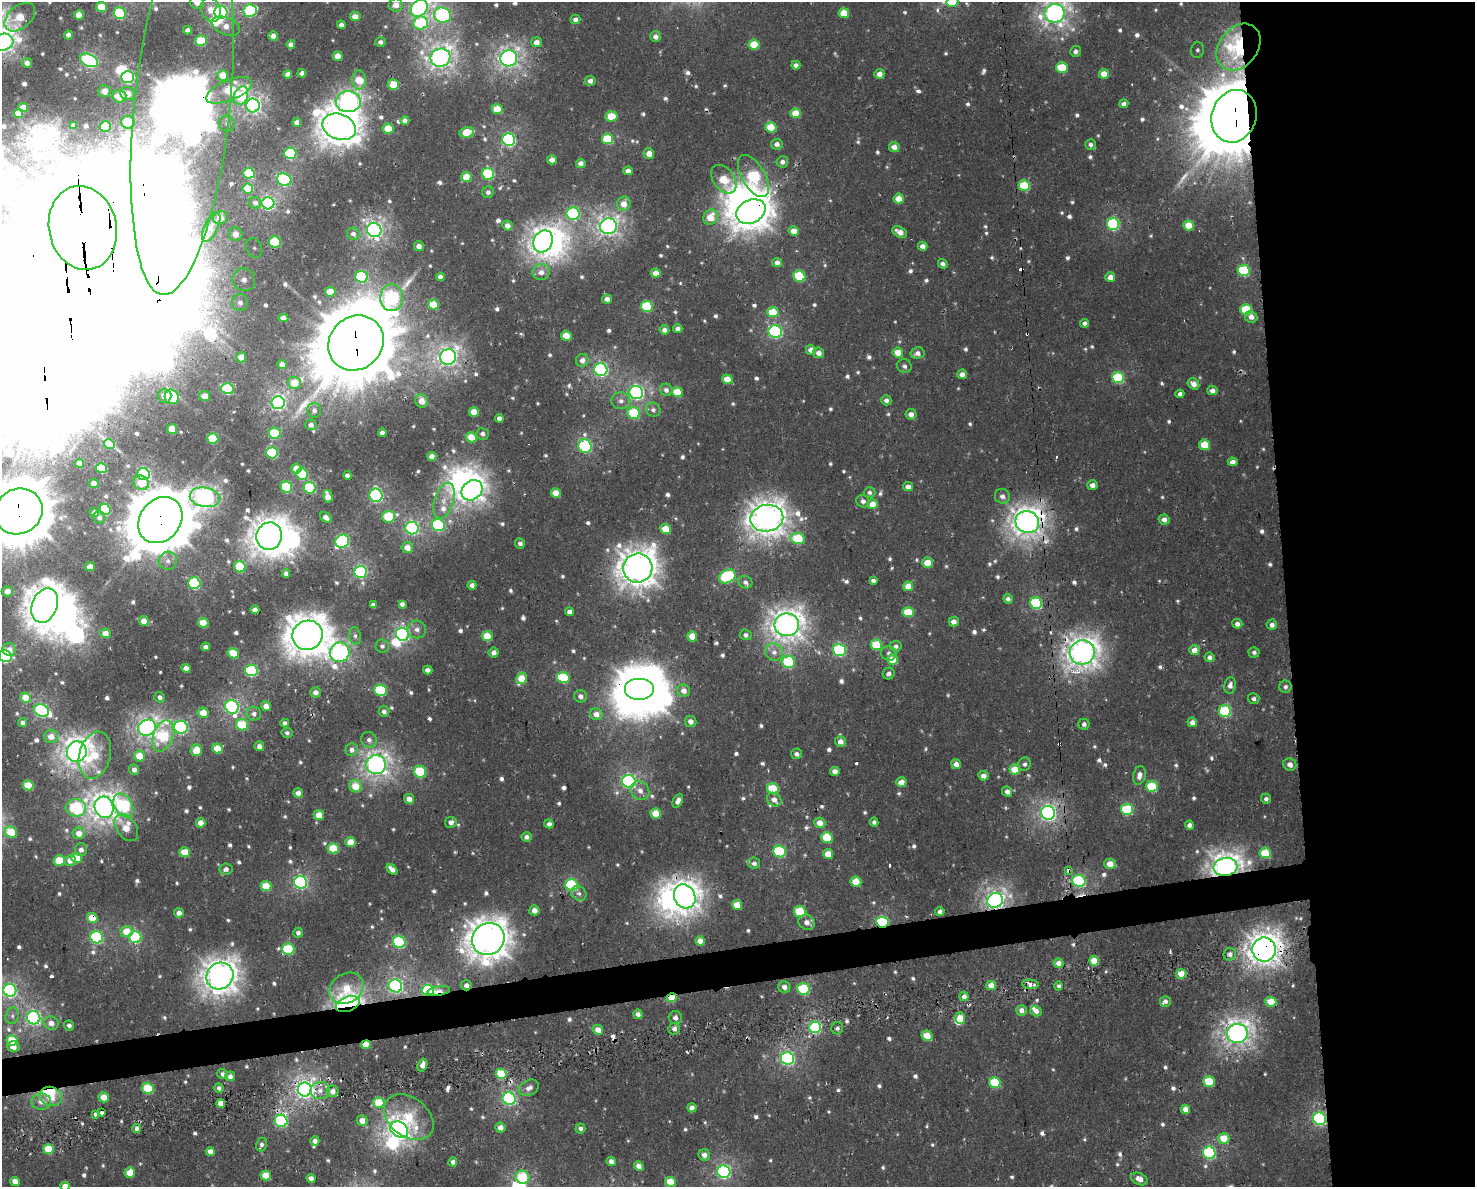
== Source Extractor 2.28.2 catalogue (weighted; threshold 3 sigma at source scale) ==
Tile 6 of 3 x 4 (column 3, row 2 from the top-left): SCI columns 2966-4438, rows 2427-3611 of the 4503 x 4796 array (HDU 1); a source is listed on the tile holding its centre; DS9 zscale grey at full resolution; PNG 1477 x 1189 px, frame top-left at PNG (2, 2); each listed source drawn as its Kron ellipse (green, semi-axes under 4 px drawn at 4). Shown black and unused: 16% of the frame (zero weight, under 2 of 3 exposures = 2% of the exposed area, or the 3 px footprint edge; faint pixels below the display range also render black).
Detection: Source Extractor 2.28.2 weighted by HDU 2 'WHT'; one run over the whole footprint, this tile lists its part. Background 0.00454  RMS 0.004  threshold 0.0182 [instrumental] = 3 sigma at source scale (4.5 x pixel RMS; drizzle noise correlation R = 1.50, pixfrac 1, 0.0396/0.0396 arcsec/px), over >= 5 px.
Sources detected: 889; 18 too faint to see at this stretch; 33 inside a brighter object's white glare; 10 cosmic-ray / hot-pixel residue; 2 long thin detections or spike segments (spike, bleed or trail) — neither listed nor drawn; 5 inside a brighter listed object's ellipse — not listed separately; of the other 821, all 500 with FLUX_AUTO >= 1.43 (the completeness limit of this list) listed and drawn (321 fainter detections not listed), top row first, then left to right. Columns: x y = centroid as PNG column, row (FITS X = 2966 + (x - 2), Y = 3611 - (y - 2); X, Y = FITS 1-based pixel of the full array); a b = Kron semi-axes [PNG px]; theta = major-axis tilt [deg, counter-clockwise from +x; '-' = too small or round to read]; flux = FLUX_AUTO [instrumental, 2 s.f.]
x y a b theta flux
952 2 6 5 - 5.3
197 3 7 6 - 3.5
396 5 7 6 - 4.4
101 7 5 5 - 13
419 8 9 7 47 140
211 10 12 9 -69 7.7
250 11 6 6 - 54
221 12 6 6 - 63
120 13 6 5 - 39
844 13 5 5 - 10
1055 13 10 9 - 250
79 15 5 5 - 6.1
442 15 8 7 - 78
355 16 5 4 - 3.7
20 17 17 11 40 14
575 19 5 4 - 1.8
421 23 7 6 - 30
341 25 4 4 - 2.1
226 26 15 8 -22 4
187 30 4 4 - 1.7
68 35 4 4 - 2.6
273 36 4 4 - 3.3
655 37 5 5 - 2.5
201 41 6 5 - 19
2 42 11 8 15 240
380 42 5 5 - 1.8
537 42 5 5 - 3.3
291 44 4 4 - 2.5
754 45 5 5 - 14
1238 47 25 19 52 96
1197 50 8 6 78 1.6
1075 51 5 5 - 1.5
338 56 5 5 - 5
440 58 10 9 - 280
509 58 8 8 - 210
89 60 9 6 -23 88
27 63 5 5 - 3.1
796 65 4 4 - 2
1062 68 6 5 - 17
302 73 4 4 - 2.5
288 74 4 4 - 3.1
879 74 5 5 - 3.5
1104 74 5 5 - 6.4
223 75 5 5 - 9.1
128 77 6 6 - 56
359 80 10 7 -90 12
590 81 5 5 - 2.1
393 84 5 5 - 12
229 90 24 10 22 16
104 91 6 6 - 5.4
128 94 7 6 - 5.7
119 96 7 6 - 11
241 96 9 7 70 28
348 102 12 10 1 190
1124 104 5 4 - 2
182 105 190 48 84 3400
253 105 7 7 - 160
23 108 5 4 - 6.6
497 109 5 5 - 11
19 113 5 4 - 6.1
796 113 5 5 - 8.9
611 116 6 5 - 12
1234 116 27 22 71 4600
405 121 4 4 - 2.6
128 122 6 6 - 17
297 122 4 4 - 3
227 124 8 7 - 1.8
73 125 4 4 - 1.6
105 126 5 5 - 19
339 127 17 12 -21 690
771 127 5 5 - 12
388 129 5 5 - 11
467 132 7 5 10 10
608 139 6 5 - 22
509 140 6 6 - 78
777 144 6 5 - 2.4
1091 144 5 5 - 1.5
894 147 5 5 - 4
290 153 6 5 - 45
649 154 5 5 - 4.8
552 160 5 4 - 3.4
782 162 6 5 - 1.9
581 163 5 4 - 2.8
628 171 4 4 - 2.5
249 173 5 5 - 24
488 174 6 6 - 39
753 176 23 11 -60 43
466 177 5 5 - 9.9
724 179 16 10 -53 15
284 180 7 6 - 59
1024 185 6 5 - 22
248 188 5 5 - 9.3
488 192 6 6 - 1.7
898 199 5 5 - 6.2
255 203 6 5 - 1.4
268 203 6 6 - 100
624 204 7 6 - 4.9
751 211 15 11 27 660
573 214 6 6 - 55
710 217 8 7 - 7.6
220 218 7 6 - 4.6
1113 224 6 6 - 56
507 225 5 5 - 3.4
1189 225 5 5 - 9.5
608 226 8 8 - 210
211 227 16 6 65 1.7
83 228 42 34 -77 25000
374 230 7 7 - 180
794 231 5 4 - 4.8
900 232 8 5 -29 4.1
236 234 7 6 - 5
353 234 6 6 - 1.7
543 241 11 9 65 290
275 242 6 5 - 27
419 246 5 5 - 3
923 246 5 4 - 2.6
254 248 10 7 -69 2.4
777 262 5 4 - 2.7
943 264 5 4 - 1.9
1244 270 6 5 - 34
541 272 9 8 - 3.4
656 273 5 4 - 5
799 276 6 5 - 25
362 277 6 6 - 46
440 277 4 4 - 2.1
1110 277 5 5 - 4.1
244 280 11 11 - 5.7
330 292 5 4 - 8.2
392 298 13 11 89 98
607 299 5 4 - 2.8
240 303 8 8 - 2.5
433 304 5 5 - 10
647 306 6 5 - 30
1246 310 6 5 - 22
773 312 5 5 - 12
1251 317 6 5 - 2.7
283 318 5 4 - 4.4
1084 323 4 4 - 1.9
678 329 4 4 - 2.1
664 330 5 4 - 2.3
775 332 7 6 - 79
566 336 5 5 - 7.9
356 343 29 26 43 6300
811 350 5 5 - 4
819 353 6 5 - 2.9
898 353 5 5 - 7
917 353 7 6 - 2.2
241 357 5 5 - 6
448 357 8 7 - 190
582 360 6 6 - 2.6
282 364 4 4 - 2.8
904 366 7 6 - 1.7
601 370 6 6 - 91
962 374 5 5 - 3
1118 377 6 5 - 38
727 379 5 4 - 7.2
294 383 6 6 - 8
1193 384 6 5 - 3.4
227 389 6 5 - 41
666 390 6 6 - 2
1212 391 5 4 - 2.8
636 392 7 6 - 100
677 392 5 5 - 14
1180 394 4 4 - 1.8
165 396 7 6 - 4.6
205 396 5 5 - 6.4
172 397 7 7 - 30
886 400 5 5 - 1.9
421 401 7 6 - 5
621 401 9 8 - 2.6
278 403 6 6 - 130
314 410 7 7 - 1.8
653 410 7 7 - 1.6
474 412 5 5 - 6.2
634 413 6 6 - 23
911 414 5 5 - 3
499 418 4 4 - 2.1
311 425 6 5 - 2
172 429 5 5 - 8.4
275 433 6 5 - 20
382 433 4 4 - 1.9
482 434 6 6 - 1.7
471 437 5 5 - 8.7
213 439 5 5 - 25
109 444 5 4 - 10
1204 445 5 5 - 10
585 446 7 6 - 70
272 453 6 5 - 34
432 456 4 4 - 3.4
1233 462 5 4 - 3.1
79 463 4 4 - 2.9
101 468 5 5 - 20
296 468 5 5 - 6.3
143 474 6 6 - 82
302 474 6 5 - 24
347 475 4 4 - 2
141 483 8 7 - 7
94 484 4 4 - 4.9
1092 485 5 5 - 2.4
286 487 6 5 - 28
908 487 5 4 - 3.1
310 488 6 5 - 42
472 490 11 9 41 260
869 492 6 5 - 1.5
556 493 5 4 - 8.6
376 495 7 6 - 83
328 496 6 4 -75 5.7
1002 496 8 7 - 2.2
205 497 15 9 -10 190
444 501 18 9 72 6.1
863 501 7 6 - 2
873 504 5 5 - 6.8
105 509 6 5 - 29
19 511 24 22 30 3800
94 513 5 4 - 1.6
99 517 6 6 - 1.9
326 517 6 4 -37 2.5
389 517 7 5 7 24
767 518 16 13 10 560
160 520 25 20 51 2700
1164 520 5 5 - 2.9
1027 522 12 11 - 430
438 525 6 6 - 45
412 528 6 6 - 88
665 529 5 5 - 11
269 536 14 12 68 610
798 538 7 5 -8 22
342 541 7 6 - 73
520 543 5 5 - 1.5
407 548 5 5 - 5.4
168 561 9 9 - 2.6
928 563 5 5 - 8.2
90 566 5 4 - 3.7
240 567 6 5 - 23
638 568 15 14 - 640
360 572 6 6 - 77
286 573 4 4 - 1.9
727 576 9 6 29 50
873 580 4 4 - 1.6
745 582 7 6 - 1.9
194 583 6 6 - 46
472 585 4 4 - 1.7
908 586 5 4 - 6.8
7 591 5 5 - 3.9
1008 599 5 5 - 1.7
1036 603 6 5 - 43
402 604 4 4 - 1.7
45 605 18 12 69 620
373 605 4 4 - 1.5
255 610 4 4 - 3.3
570 612 4 4 - 2.8
908 612 5 5 - 16
144 621 5 5 - 4.8
954 621 5 5 - 3
203 623 5 5 - 9.8
1237 624 5 5 - 2.4
787 625 12 11 - 450
1272 625 5 5 - 2.4
417 629 9 9 - 2.6
105 633 5 4 - 4.9
402 634 7 6 - 110
307 635 15 14 - 830
746 635 6 5 - 1.5
355 636 9 6 -83 1.5
487 636 5 5 - 11
692 636 5 5 - 8.3
876 645 6 5 - 19
382 646 7 6 - 1.6
896 646 6 5 - 1.7
206 647 4 4 - 2.1
9 650 7 6 - 4.3
839 650 6 6 - 62
1194 650 5 5 - 5
340 652 10 9 - 160
494 652 5 5 - 2.7
774 652 9 8 - 3.1
1082 652 13 12 - 430
1254 652 5 5 - 1.7
233 653 6 5 - 11
889 653 7 7 - 1.8
5 656 6 6 - 50
1209 657 5 5 - 2
893 660 5 5 - 11
789 662 6 6 - 35
186 668 4 4 - 3.1
251 670 6 5 - 51
428 670 5 4 - 2.3
889 673 6 5 - 1.7
563 677 6 5 - 30
521 678 6 5 - 11
1230 685 8 6 80 2.5
1285 687 6 6 - 1.5
639 689 15 11 0 820
381 690 6 5 - 32
684 691 6 6 - 3.2
315 692 5 5 - 2.4
581 696 6 6 - 2.1
25 697 5 5 - 9.4
160 697 5 5 - 1.7
1254 699 5 5 - 1.6
266 706 5 5 - 3.5
232 707 7 6 - 99
41 710 7 6 - 86
384 711 5 5 - 1.7
1225 711 6 6 - 39
203 713 5 5 - 6.2
254 714 7 7 - 2
596 714 6 6 - 3.8
690 721 6 5 - 2.6
1192 722 5 4 - 3
22 723 4 4 - 1.5
285 723 4 4 - 1.6
1084 724 5 5 - 1.6
242 725 6 5 - 20
181 727 7 6 - 69
147 728 9 8 - 210
287 733 5 5 - 1.4
51 736 7 6 - 4.4
163 736 16 10 73 27
369 740 8 7 - 1.9
841 742 5 5 - 3.8
259 746 5 5 - 2.8
217 748 5 5 - 9.5
196 750 6 5 - 10
352 750 6 6 - 2.3
77 752 10 10 - 400
796 754 5 5 - 1.7
95 755 24 15 75 16
139 756 5 5 - 9.2
956 764 5 4 - 3.3
1025 764 7 6 - 1.5
1290 764 6 6 - 2.9
376 765 10 9 - 250
1015 769 5 5 - 8.8
134 770 5 5 - 2.2
835 771 5 4 - 3.2
420 772 6 6 - 29
1139 775 9 6 77 2.9
983 776 5 5 - 3.1
629 781 7 6 - 98
901 782 5 5 - 5.3
28 785 5 5 - 12
355 786 6 6 - 8.2
1152 786 6 5 - 24
773 789 6 5 - 22
640 791 10 8 -46 3.2
1007 792 5 5 - 2.5
298 793 5 5 - 3
409 799 5 5 - 3.6
1266 799 5 5 - 1.5
774 800 8 6 -38 3.2
678 801 7 4 63 2.4
123 805 13 9 -59 41
104 807 11 9 -67 350
76 808 10 8 -6 58
1127 809 6 5 - 32
656 813 5 5 - 9.2
1048 813 7 7 - 160
319 815 5 5 - 6
451 822 6 5 - 2.3
874 822 4 4 - 1.5
201 823 5 4 - 4.7
820 823 6 5 - 4.9
549 824 4 4 - 1.8
1189 825 4 4 - 2.3
126 828 15 9 -55 9.5
11 832 6 5 - 16
79 833 6 6 - 4.5
527 837 5 4 - 2.2
827 837 6 5 - 18
351 842 5 4 - 8.8
333 848 5 5 - 12
81 850 6 6 - 2
779 851 6 5 - 40
185 852 5 5 - 11
1265 853 5 5 - 17
828 854 5 5 - 6.2
77 858 5 5 - 9.6
70 860 6 5 - 4.2
59 861 5 5 - 14
754 863 6 5 - 1.7
1110 864 6 5 - 5.8
1226 867 12 9 7 370
226 869 6 5 - 1.9
392 869 6 4 -40 3
1068 870 3 3 - 7.6
1079 881 6 6 - 55
301 882 6 6 - 85
856 882 5 5 - 11
572 885 6 6 - 56
266 886 5 5 - 12
579 893 8 6 -33 1.6
685 896 12 10 -63 370
995 900 8 7 - 190
737 905 5 5 - 6.3
534 910 5 5 - 3.7
800 911 6 5 - 22
940 911 5 4 - 2.1
179 913 5 4 - 2.7
92 918 5 5 - 9.4
807 922 8 7 - 2.5
882 922 6 5 - 51
126 931 6 5 - 8.3
298 933 5 4 - 1.6
97 937 6 6 - 60
135 937 6 6 - 48
488 939 17 15 42 770
700 941 5 4 - 4.1
399 942 6 6 - 51
288 949 6 5 - 29
1264 949 12 12 - 490
1230 954 6 6 - 2.2
1094 961 5 5 - 10
1058 963 5 5 - 3.9
1181 974 5 5 - 8.1
220 976 14 13 - 520
1030 984 8 5 -5 2.9
466 985 5 5 - 2.2
991 985 5 4 - 5.2
395 986 7 6 - 130
1059 986 4 4 - 1.6
784 987 6 6 - 2.6
346 988 18 14 31 13
804 989 6 5 - 31
10 990 6 6 - 97
428 990 6 5 - 55
439 991 11 4 8 4.6
964 996 5 4 - 2.6
672 998 5 4 - 9.2
1165 1001 5 5 - 1.9
1271 1002 5 5 - 11
348 1004 12 7 21 200
1021 1010 5 5 - 3.1
1036 1011 6 5 - 2.9
638 1014 5 4 - 2.3
12 1016 8 6 77 1.5
34 1018 7 6 - 110
675 1018 6 6 - 2.6
960 1018 5 5 - 7.8
51 1023 7 6 - 3.3
69 1025 5 5 - 1.5
815 1027 6 5 - 60
837 1028 6 6 - 1.6
674 1029 6 5 - 2.7
598 1030 5 5 - 4.3
1237 1034 10 9 - 290
927 1036 5 5 - 8.1
12 1040 5 5 - 13
366 1045 5 4 - 7.4
13 1047 6 5 - 3.4
788 1058 7 6 - 94
422 1065 6 4 70 3.3
223 1074 5 5 - 2.1
501 1074 5 5 - 18
230 1076 5 5 - 2.4
1209 1081 6 5 - 16
995 1083 6 5 - 20
219 1088 4 4 - 1.5
529 1088 11 7 27 2.9
148 1089 6 5 - 21
305 1089 7 7 - 220
320 1090 9 8 - 3.7
332 1091 6 6 - 3.5
51 1096 11 9 -18 19
104 1097 5 5 - 6.9
509 1099 6 6 - 95
41 1102 10 8 0 3.2
379 1103 5 5 - 15
221 1104 4 4 - 4.6
692 1108 4 4 - 2.4
1185 1109 5 4 - 4.1
102 1112 4 3 - 4.2
95 1114 3 3 - 3.3
409 1117 27 19 -38 18
1320 1119 7 6 - 76
281 1121 6 6 - 57
362 1121 5 5 - 4.3
136 1128 4 4 - 1.6
500 1128 5 5 - 3.7
580 1129 5 5 - 1.6
399 1130 9 7 -33 320
1224 1138 5 5 - 11
315 1141 5 4 - 2
261 1145 7 5 74 1.5
49 1149 5 5 - 18
210 1151 4 4 - 3.1
1209 1153 6 6 - 51
704 1155 6 5 - 2.6
611 1161 5 4 - 2.7
453 1162 4 4 - 2.1
639 1166 5 4 - 3.1
130 1172 5 5 - 8.2
724 1172 7 6 - 100
266 1175 5 5 - 11
522 1177 7 6 - 16
311 1178 4 4 - 3.1
1139 1179 8 6 -24 3.4
15 1181 5 4 - 4.5
670 1182 5 5 - 11
65 1186 5 4 - 4.6
Overlapping masked pixels (flux is a lower limit): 29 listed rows (the first 20) at x y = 1238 47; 182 105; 1234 116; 751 211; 83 228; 356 343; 19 511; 160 520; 1027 522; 255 610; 1082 652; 639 689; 1226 867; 1068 870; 685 896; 995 900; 92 918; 882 922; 1264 949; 466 985
Isophote crosses this tile's border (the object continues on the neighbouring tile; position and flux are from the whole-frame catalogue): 9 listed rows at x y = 952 2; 197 3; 419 8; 1055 13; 2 42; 182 105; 19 511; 5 656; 65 1186